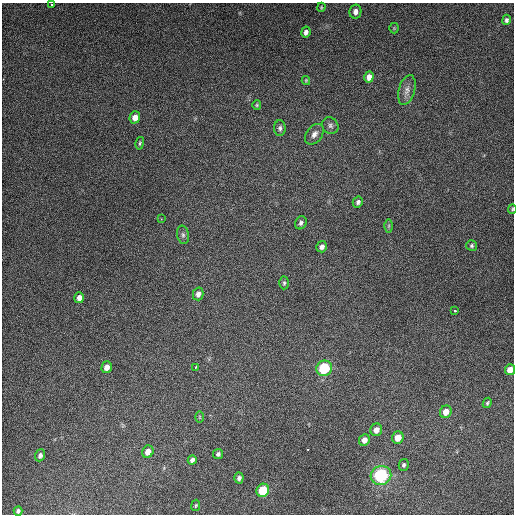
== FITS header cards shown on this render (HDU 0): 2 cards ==
NAXIS1  =                  512
NAXIS2  =                  512

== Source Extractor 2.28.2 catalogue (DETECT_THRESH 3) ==
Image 512 x 512 px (HDU 0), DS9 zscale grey, 1 PNG px = 1 image px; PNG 516 x 516 px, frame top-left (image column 1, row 512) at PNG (2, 3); each listed source drawn as its Kron ellipse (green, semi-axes under 4 px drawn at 4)
Background 4840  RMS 310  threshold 928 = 3 sigma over >= 5 px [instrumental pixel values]
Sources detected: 47; all 47 listed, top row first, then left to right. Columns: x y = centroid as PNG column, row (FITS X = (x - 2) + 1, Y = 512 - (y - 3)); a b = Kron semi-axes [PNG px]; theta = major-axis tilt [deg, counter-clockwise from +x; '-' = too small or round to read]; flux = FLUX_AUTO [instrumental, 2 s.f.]
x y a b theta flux
52 4 2 2 - 1.7e+04
321 7 5 3 - 2.1e+04
355 12 7 6 - 1.1e+05
506 20 5 4 - 4.9e+04
394 28 5 5 - 2.3e+04
306 32 5 4 - 8.2e+04
369 77 5 4 - 1.2e+05
306 80 4 4 - 2.1e+04
407 90 15 8 74 1.3e+05
257 105 5 4 - 2.4e+04
135 117 6 5 - 1.6e+05
330 126 8 7 - 6.5e+04
280 128 8 6 -88 5.5e+04
314 134 11 7 53 1.1e+05
140 143 6 3 76 2.6e+04
358 202 6 5 - 5.9e+04
512 209 5 4 - 2.4e+04
161 219 3 3 - 1.4e+04
301 223 7 5 61 5.5e+04
389 226 6 4 89 3.2e+04
183 235 9 6 -80 5.4e+04
472 246 6 5 - 3.7e+04
322 247 6 5 - 7.9e+04
284 283 6 4 89 3.4e+04
198 294 6 5 - 9.3e+04
79 298 5 5 - 1.1e+05
455 311 3 3 - 3.4e+04
107 367 6 5 - 1.4e+05
195 367 3 2 - 1.7e+04
324 368 8 7 - 1.1e+06
510 370 5 5 - 1.6e+05
487 403 5 4 - 3.2e+04
446 412 6 5 - 1.9e+05
199 417 6 4 -90 2.5e+04
376 430 6 5 - 1.3e+05
398 438 6 5 - 2.3e+05
364 440 6 5 - 1.3e+05
148 452 6 5 - 1.8e+05
218 454 5 5 - 5.0e+04
40 455 6 5 - 7.1e+04
192 460 5 4 - 6.4e+04
404 465 6 5 - 4.4e+04
381 475 10 9 - 1.7e+06
239 478 5 4 - 6.3e+04
263 490 7 6 - 6.9e+05
196 505 6 4 81 2.6e+04
18 511 4 4 - 4.3e+04
At the frame edge (FLAGS 8, measured only in part): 3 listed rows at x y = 52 4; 512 209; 510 370